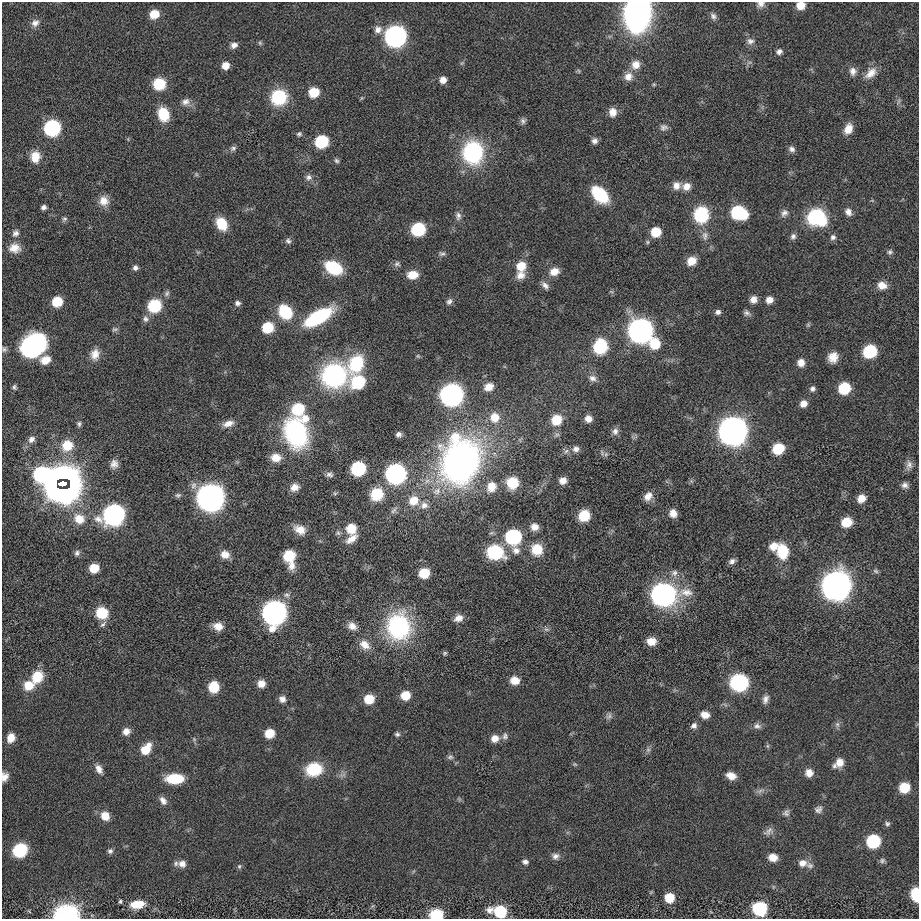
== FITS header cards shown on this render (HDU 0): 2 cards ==
NAXIS1  =                  917 / length of data axis 1
NAXIS2  =                  917 / length of data axis 2

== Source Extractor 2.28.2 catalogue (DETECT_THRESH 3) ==
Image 917 x 917 px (HDU 0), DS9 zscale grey, 1 PNG px = 1 image px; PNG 921 x 921 px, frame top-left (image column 1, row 917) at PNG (2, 2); no overlay
Background 8.60e-06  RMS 0.0047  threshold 0.014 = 3 sigma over >= 5 px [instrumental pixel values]
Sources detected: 256; all 256 listed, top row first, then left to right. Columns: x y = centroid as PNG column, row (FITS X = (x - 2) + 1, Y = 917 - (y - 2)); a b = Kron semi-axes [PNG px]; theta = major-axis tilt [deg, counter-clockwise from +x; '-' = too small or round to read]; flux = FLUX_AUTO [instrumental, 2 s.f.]
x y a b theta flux
761 4 9 7 10 1.3
801 5 7 6 - 4.8
154 14 8 7 - 6
637 14 19 14 82 220
713 16 9 7 -56 1.1
35 23 11 9 28 1.9
378 29 10 9 - 2.2
395 36 10 9 - 230
750 41 10 8 4 1.4
260 43 7 5 -48 0.49
234 45 9 8 - 1.5
779 52 6 6 - 1.1
462 63 6 4 44 0.47
636 65 12 11 - 3.1
225 66 7 7 - 3.4
579 71 6 4 -70 0.42
853 71 10 8 -78 1.8
871 73 18 11 43 3.5
628 76 12 11 - 2.7
443 80 7 7 - 2.4
159 84 11 10 - 9.7
314 92 8 7 - 9.2
279 97 14 13 - 19
361 98 6 4 71 0.36
898 101 9 3 69 0.47
186 102 11 9 22 1.9
613 112 10 8 -87 2.8
163 114 13 10 -71 9.6
523 121 8 7 - 1
664 127 10 7 6 1.1
52 128 9 9 - 65
848 129 11 8 68 3.5
299 134 7 6 - 0.71
594 141 7 7 - 1.3
321 142 8 8 - 25
233 148 9 6 32 0.98
792 149 8 7 - 1.2
473 152 19 17 -90 38
35 157 13 10 85 4.4
336 161 7 5 -44 0.67
196 174 6 4 -47 0.46
308 177 9 8 - 1.4
676 186 10 10 - 2.5
686 186 10 9 - 2.7
600 195 16 10 -45 18
104 201 12 11 - 3.5
44 207 5 4 - 0.95
848 212 9 8 - 1.6
738 213 12 8 -20 35
784 213 10 8 52 1.4
701 215 14 12 84 19
458 216 11 8 88 1.4
816 217 17 14 -23 25
64 219 7 6 - 0.69
221 224 13 10 -60 8.4
418 229 9 8 - 30
656 232 8 7 - 8.7
16 233 9 8 - 1.2
705 236 14 8 -86 1.8
793 236 8 7 - 1
833 237 7 7 - 1.1
288 241 8 7 - 0.89
647 242 6 5 - 0.48
14 248 13 11 -3 3.4
890 252 7 6 - 0.74
442 254 9 6 4 0.81
691 261 10 8 35 3.7
397 264 8 8 - 0.91
521 266 11 10 - 5
135 268 6 6 - 1
333 268 13 10 -27 19
554 272 11 9 21 3.3
412 275 11 8 4 4.7
521 275 11 10 - 2.7
545 285 11 7 -45 1.4
882 285 11 8 -17 3.1
167 293 9 6 59 0.93
753 299 8 7 - 2.1
769 300 7 6 - 2.4
57 302 8 7 - 9.2
449 302 9 6 55 1
237 303 7 6 - 1.1
154 306 12 11 - 12
285 312 13 11 -51 14
718 312 6 5 - 1.1
746 313 8 7 - 0.96
318 317 28 11 30 25
145 319 9 8 - 1.3
808 325 6 4 -45 0.41
268 327 8 7 - 13
115 329 9 5 9 0.65
640 331 10 10 - 400
655 344 12 11 - 7.9
33 346 20 15 36 56
600 347 13 12 - 16
4 349 7 6 - 0.72
870 351 9 8 - 29
95 354 14 11 79 3.2
418 356 5 4 - 0.4
833 357 11 10 - 3.5
45 360 13 10 16 3.7
801 363 8 8 - 2.5
356 364 17 13 64 18
334 376 19 17 14 54
592 378 11 8 -21 1.7
358 382 9 8 - 26
14 387 6 6 - 0.64
489 387 11 9 28 2.9
844 388 8 8 - 17
812 389 7 7 - 1
452 395 10 9 - 280
803 404 8 7 - 2.6
298 409 9 8 - 16
494 417 12 12 - 4.7
305 418 10 10 - 3.3
588 419 7 7 - 2.5
556 420 11 10 - 7
79 424 6 6 - 0.68
228 424 14 7 15 2.4
615 431 9 8 - 1.4
733 431 10 10 - 810
296 433 24 18 -70 53
399 434 6 5 - 1.1
31 439 10 8 42 1.5
67 445 14 13 - 6.6
576 449 9 8 - 1.5
778 449 8 7 - 13
566 451 9 6 53 0.98
602 453 10 4 -64 0.81
276 457 11 9 -3 3.9
460 461 44 36 75 130
114 464 11 9 88 2
909 465 13 8 81 1.6
358 469 9 8 - 36
41 474 24 14 7 55
329 474 9 7 -2 1.1
396 474 10 9 - 160
63 477 22 10 3 110
563 481 8 7 - 2.1
62 483 8 5 5 350
512 483 10 10 - 9
905 485 8 7 - 1.3
294 487 11 9 30 2.5
491 487 13 11 65 4.1
62 490 23 13 2 160
437 491 13 10 21 2.8
335 493 6 4 -29 0.5
377 494 12 11 - 11
178 495 8 6 24 0.71
648 496 11 8 46 2.6
210 497 10 10 - 650
861 498 8 7 - 3.7
413 501 12 11 - 4.9
424 505 10 9 - 1.8
394 510 12 5 45 1.1
673 513 9 8 - 2.6
114 515 11 9 26 210
584 516 10 9 - 8.1
79 519 15 12 -34 5.1
846 522 8 7 - 8.5
534 527 9 8 - 2.4
351 529 11 10 - 6
300 530 14 10 -26 3.7
338 533 6 6 - 0.73
513 537 9 9 - 51
351 539 16 8 36 2.8
774 546 10 8 28 3.7
537 549 11 11 - 7.5
516 550 12 10 -37 2.1
782 551 14 11 -81 11
495 552 15 12 -12 18
77 553 8 7 - 0.96
225 554 10 9 - 2.8
289 556 11 10 - 7.7
732 561 7 5 29 1.3
292 566 12 10 87 2.6
94 568 8 7 - 6.5
876 571 8 5 -27 0.67
424 573 8 7 - 9.4
674 573 10 9 - 1.7
836 586 11 10 - 860
686 592 20 11 -3 3.6
286 595 9 7 4 1.2
663 595 21 18 3 61
102 613 12 11 - 8.2
274 613 11 10 - 360
458 618 10 7 21 2.3
103 624 11 6 47 0.99
218 626 10 8 -15 3.2
352 626 11 9 -32 2.3
398 626 22 20 -89 45
546 629 9 5 -6 0.84
651 641 10 8 -2 3.3
365 645 15 11 -35 3.3
445 653 6 5 - 0.48
37 677 13 10 59 7.9
515 680 9 8 - 3.7
739 683 15 14 - 22
261 684 8 7 - 2.7
28 685 12 11 - 5
214 687 9 8 - 8.7
405 695 7 7 - 7
282 699 8 7 - 1.6
369 699 8 7 - 8.4
765 699 11 7 73 1.5
705 715 9 7 -15 3
609 716 11 6 63 1
837 724 8 6 -81 0.93
694 726 8 7 - 1.4
757 726 11 8 -8 1.4
126 731 8 8 - 2.1
269 733 7 7 - 7.4
397 734 6 6 - 0.75
505 736 10 8 78 1.2
11 738 9 7 69 3.7
495 738 9 8 - 3.1
194 739 5 5 - 0.43
767 746 6 4 -90 0.48
146 749 11 8 52 7.1
648 750 7 6 - 0.81
450 757 8 6 -2 0.83
839 763 13 8 40 3.2
575 764 7 5 -20 0.48
99 769 12 7 -63 2
314 769 14 12 9 14
809 773 9 8 - 2.6
731 776 11 7 -18 3
5 777 10 8 75 2.1
175 779 15 8 2 12
904 788 8 7 - 11
761 791 12 5 27 1.1
163 801 11 7 -55 1.7
818 809 10 8 34 1.3
786 813 10 8 45 1.1
105 816 10 9 - 3.5
887 824 7 6 - 0.74
769 831 15 8 32 1.5
873 841 8 8 - 34
20 850 13 12 - 12
110 851 7 6 - 0.88
555 856 10 9 - 1.5
773 857 9 8 - 3.3
882 861 8 7 - 0.78
525 862 7 6 - 1.1
802 863 10 8 -4 2.7
182 864 11 9 -15 2.2
239 866 6 5 - 0.55
810 866 10 8 -14 1.3
916 895 12 7 -81 9.9
669 898 6 6 - 12
120 901 4 3 - 0.46
137 904 13 7 7 7.1
759 909 7 7 - 75
500 911 9 7 -10 41
436 914 13 10 2 7.3
66 916 8 6 6 700
At the frame edge (FLAGS 8, measured only in part): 8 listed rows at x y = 761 4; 801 5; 637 14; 5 777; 916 895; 500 911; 436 914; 66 916